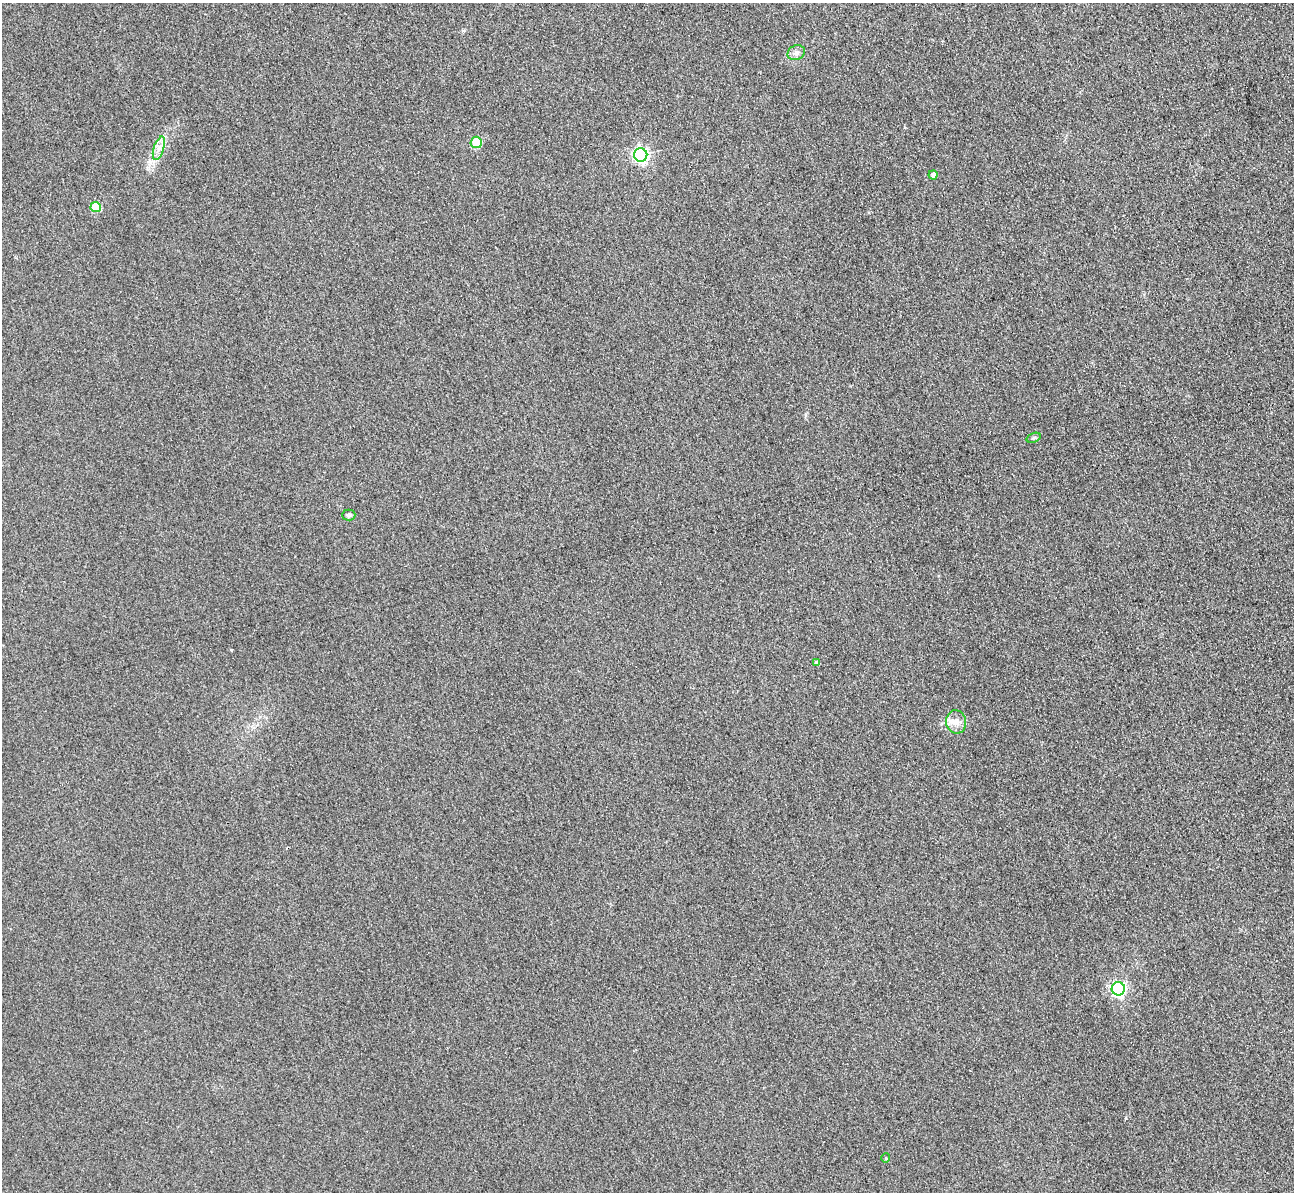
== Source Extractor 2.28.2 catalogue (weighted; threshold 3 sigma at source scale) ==
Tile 10 of 4 x 4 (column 2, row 3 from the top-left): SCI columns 1321-2612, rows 1352-2541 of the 5225 x 5207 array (HDU 1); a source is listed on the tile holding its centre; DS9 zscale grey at full resolution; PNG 1296 x 1194 px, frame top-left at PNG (2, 3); each listed source drawn as its Kron ellipse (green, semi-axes under 4 px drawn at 4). Shown black and unused: <1% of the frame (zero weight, under 3 of 4 exposures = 3% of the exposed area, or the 3 px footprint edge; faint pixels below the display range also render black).
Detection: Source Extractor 2.28.2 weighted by HDU 2 'WHT'; one run over the whole footprint, this tile lists its part. Background 0.315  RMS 0.024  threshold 0.108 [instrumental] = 3 sigma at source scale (4.5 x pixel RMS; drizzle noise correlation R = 1.50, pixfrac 1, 0.05/0.05 arcsec/px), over >= 5 px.
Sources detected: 12; all 12 listed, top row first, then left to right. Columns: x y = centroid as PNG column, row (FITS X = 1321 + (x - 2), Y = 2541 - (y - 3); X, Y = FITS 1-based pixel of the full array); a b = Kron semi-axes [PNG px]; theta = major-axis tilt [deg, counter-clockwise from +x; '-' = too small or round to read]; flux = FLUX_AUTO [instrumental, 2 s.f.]
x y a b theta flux
796 53 9 7 26 9.1
476 142 5 5 - 74
159 148 12 5 72 13
641 155 7 6 - 580
933 175 4 4 - 8
96 207 5 5 - 80
1034 438 7 4 19 4.3
349 515 6 5 - 4.6
817 663 4 4 - 8.9
956 722 11 10 - 20
1118 989 6 6 - 460
886 1158 4 4 - 2.7
Unlisted compact peaks at least as high as the median listed source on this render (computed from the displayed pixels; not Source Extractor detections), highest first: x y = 231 650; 1126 1118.